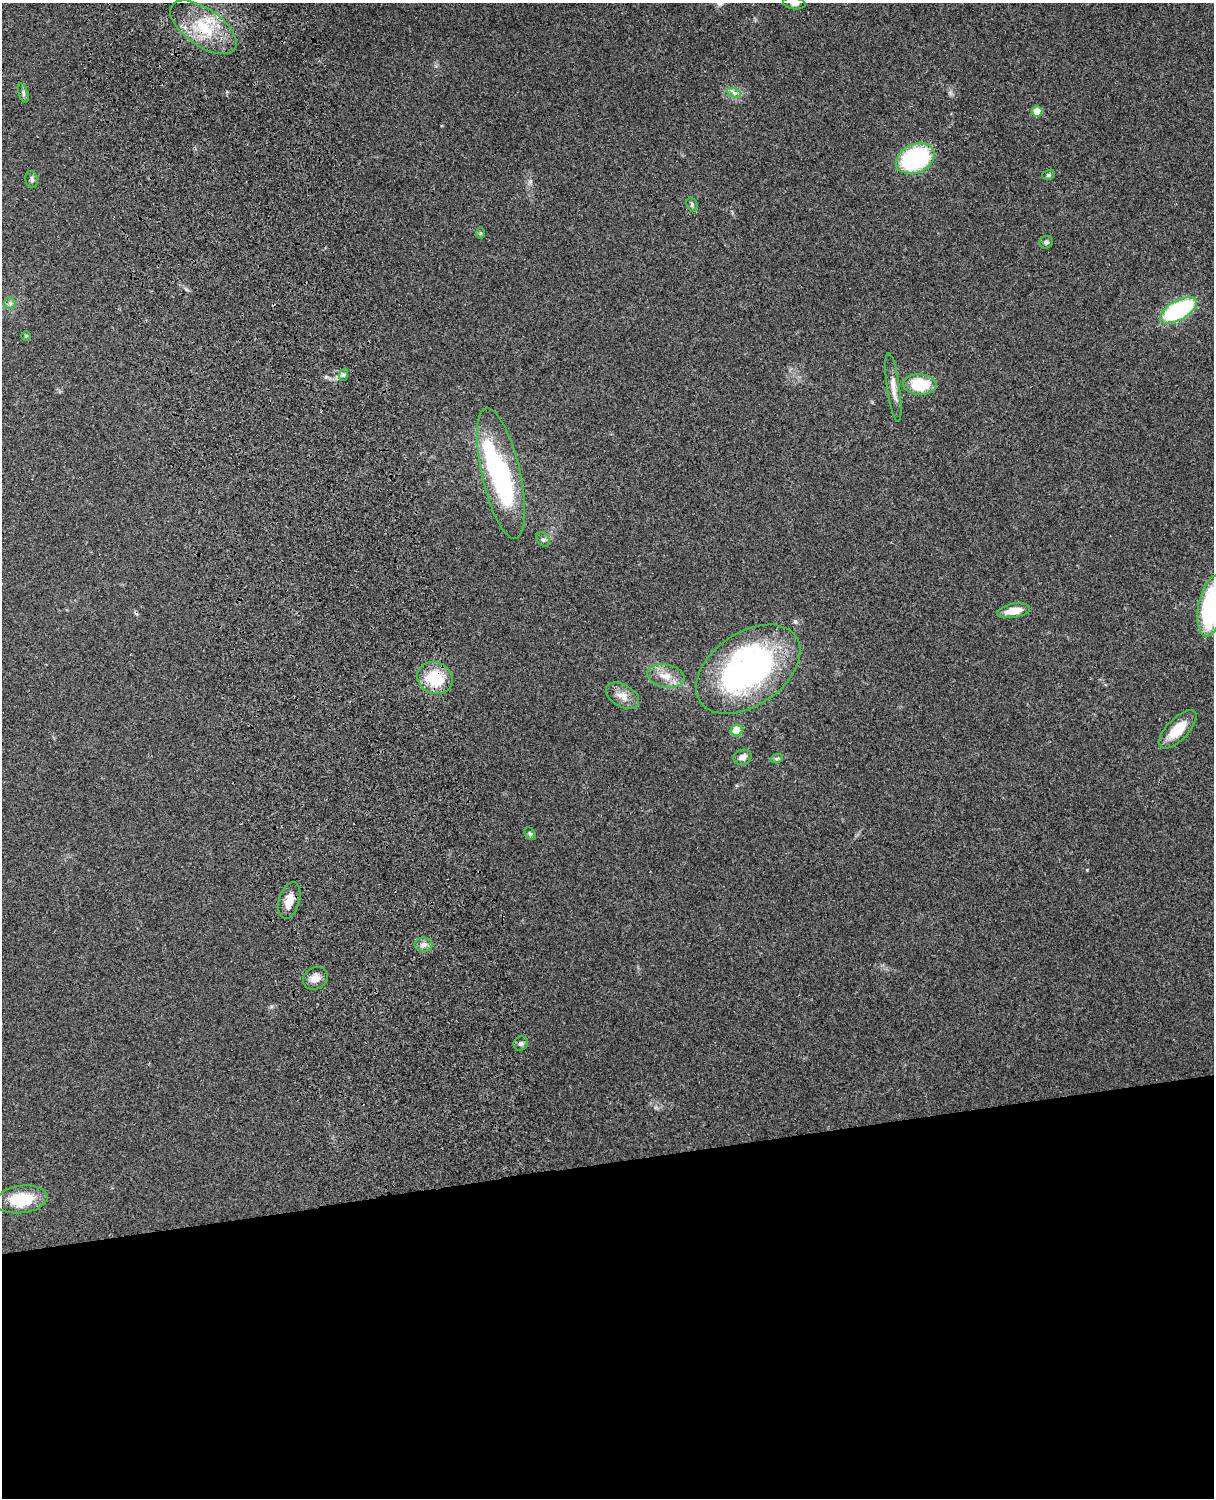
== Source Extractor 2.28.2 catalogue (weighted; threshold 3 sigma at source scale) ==
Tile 11 of 4 x 3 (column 3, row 3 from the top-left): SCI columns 2545-3756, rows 164-1659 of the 5089 x 4928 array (HDU 1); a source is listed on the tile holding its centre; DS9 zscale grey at full resolution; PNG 1216 x 1500 px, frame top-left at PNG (2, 3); each listed source drawn as its Kron ellipse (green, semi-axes under 4 px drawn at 4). Shown black and unused: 22% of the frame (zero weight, under 3 of 4 exposures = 6% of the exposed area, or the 3 px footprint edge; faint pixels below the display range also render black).
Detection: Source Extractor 2.28.2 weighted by HDU 2 'WHT'; one run over the whole footprint, this tile lists its part. Background 0.261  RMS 0.0089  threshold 0.0402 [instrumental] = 3 sigma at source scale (4.5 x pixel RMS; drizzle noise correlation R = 1.50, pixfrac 1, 0.05/0.05 arcsec/px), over >= 5 px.
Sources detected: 37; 1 inside a brighter object's white glare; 1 cosmic-ray / hot-pixel residue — neither listed nor drawn; the other 35 listed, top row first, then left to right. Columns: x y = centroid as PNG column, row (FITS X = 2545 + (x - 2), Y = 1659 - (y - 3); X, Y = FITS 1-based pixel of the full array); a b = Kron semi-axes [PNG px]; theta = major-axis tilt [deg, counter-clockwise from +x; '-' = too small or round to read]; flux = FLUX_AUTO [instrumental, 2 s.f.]
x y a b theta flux
794 4 11 5 -6 3.1
203 27 38 18 -35 42
23 93 10 4 -72 2.1
734 93 7 4 -19 2.5
1037 111 5 5 - 17
915 159 20 14 24 110
1048 175 6 5 - 1.5
32 179 8 6 -78 2.3
692 204 7 5 -70 1.7
480 233 6 4 90 1.2
1046 242 7 6 - 2.1
10 303 6 5 - 1.9
1178 310 21 9 30 120
26 336 5 5 - 1.1
343 375 6 4 72 1.7
920 384 17 10 -3 35
893 388 34 6 -82 8.8
501 473 67 19 -77 130
543 540 8 5 -49 2.3
1211 606 31 13 79 110
1014 611 17 7 11 15
748 669 58 36 35 260
666 676 19 11 -10 12
435 678 18 15 -24 35
622 696 18 11 -31 9.4
1178 729 24 10 46 22
736 731 6 5 - 26
742 757 9 7 18 5.1
777 758 6 4 20 1.4
530 834 7 5 -53 1.5
289 900 19 10 74 11
423 945 9 7 0 4
315 978 13 11 32 7.1
521 1043 7 6 - 2.5
21 1199 26 13 8 36
Overlapping masked pixels (flux is a lower limit): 3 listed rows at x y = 203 27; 748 669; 435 678
Isophote crosses this tile's border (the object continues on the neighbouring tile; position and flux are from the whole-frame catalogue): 2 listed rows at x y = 794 4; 1211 606